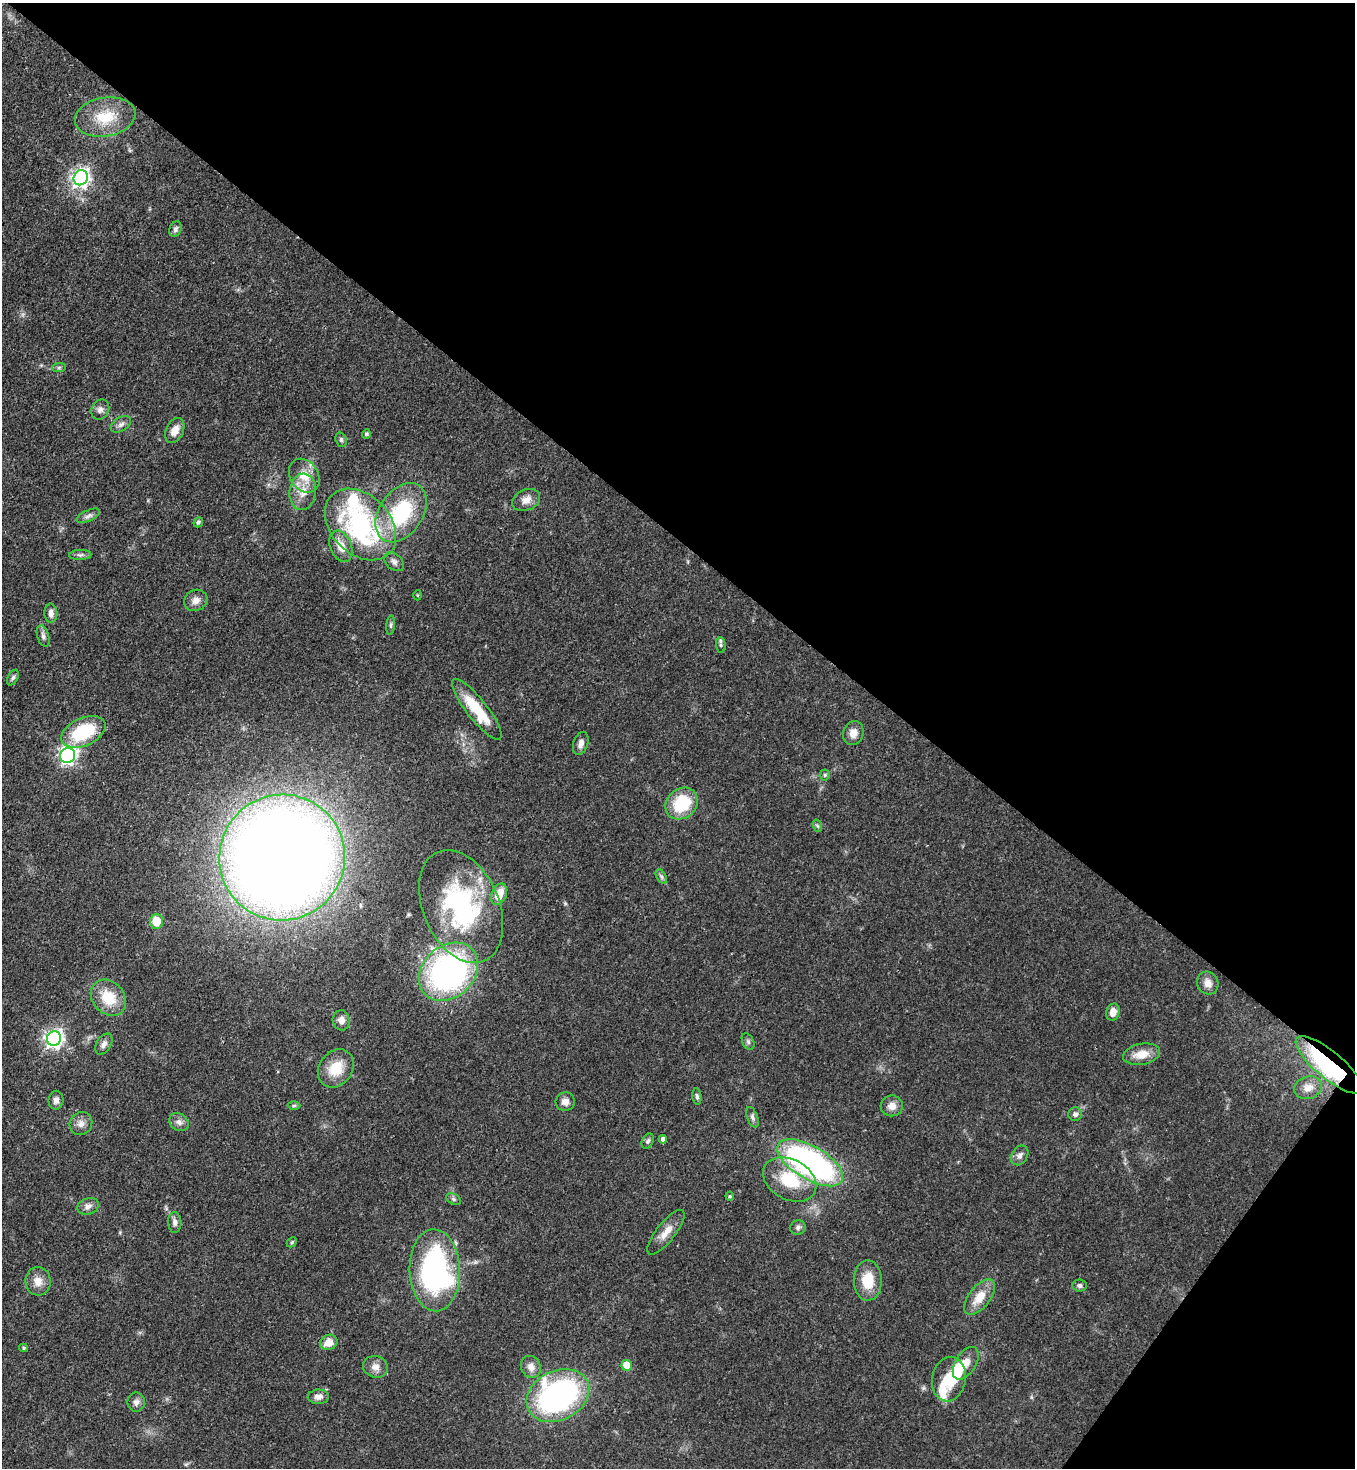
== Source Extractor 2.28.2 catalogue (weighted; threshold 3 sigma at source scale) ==
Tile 8 of 4 x 4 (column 4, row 2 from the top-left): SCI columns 4423-5775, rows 2990-4455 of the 6000 x 5978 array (HDU 1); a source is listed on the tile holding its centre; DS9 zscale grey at full resolution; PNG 1357 x 1470 px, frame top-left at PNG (2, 3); each listed source drawn as its Kron ellipse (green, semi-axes under 4 px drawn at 4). Shown black and unused: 40% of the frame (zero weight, under 3 of 4 exposures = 7% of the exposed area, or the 3 px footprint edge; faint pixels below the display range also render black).
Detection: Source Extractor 2.28.2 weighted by HDU 2 'WHT'; one run over the whole footprint, this tile lists its part. Background 0.0729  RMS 0.004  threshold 0.018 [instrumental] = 3 sigma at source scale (4.5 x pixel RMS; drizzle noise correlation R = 1.50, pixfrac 1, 0.05/0.05 arcsec/px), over >= 5 px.
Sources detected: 94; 1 inside a brighter object's white glare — neither listed nor drawn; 6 inside a brighter listed object's ellipse — not listed separately; the other 87 listed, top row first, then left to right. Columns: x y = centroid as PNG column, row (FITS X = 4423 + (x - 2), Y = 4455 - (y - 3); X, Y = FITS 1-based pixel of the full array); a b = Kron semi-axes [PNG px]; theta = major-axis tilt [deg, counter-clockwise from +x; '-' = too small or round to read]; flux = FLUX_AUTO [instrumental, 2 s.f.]
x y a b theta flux
105 117 30 19 10 14
81 178 8 7 - 170
175 229 8 6 67 1.1
59 367 7 4 1 0.73
100 410 10 8 58 1.8
121 424 11 7 32 1.6
175 431 13 8 63 3.8
366 434 5 4 - 0.79
341 440 7 5 -70 0.84
304 476 18 14 -57 7.6
303 492 18 13 83 6
526 500 14 10 23 3.5
401 513 32 21 55 33
88 516 13 5 24 1.5
198 522 5 4 - 0.82
360 524 41 29 -45 62
341 546 16 10 -68 5
80 555 11 5 3 1.2
394 562 11 7 -43 1.7
418 595 5 3 - 0.39
196 600 12 10 29 2.8
51 613 9 6 -86 2
391 625 9 4 85 0.85
43 636 11 5 -73 1.4
721 645 8 5 -85 0.93
13 677 8 5 62 0.86
477 709 38 10 -52 16
83 732 23 14 24 24
853 733 12 10 76 3.6
581 743 12 7 73 2.2
68 755 8 7 - 130
825 775 5 5 - 0.62
682 804 17 14 42 19
818 826 6 4 -70 0.64
282 858 63 62 - 890
661 876 8 4 -59 0.94
499 894 11 7 66 7.4
461 906 59 38 -67 66
157 921 7 6 - 7.9
448 972 33 25 43 110
1208 983 11 10 - 2.9
108 998 20 15 -48 11
1113 1012 8 6 72 3.5
341 1020 10 8 -78 2.5
54 1038 7 7 - 170
748 1041 9 5 -64 0.97
104 1044 11 7 59 1.9
1142 1054 18 10 11 6
1329 1065 41 13 -40 62
336 1068 20 16 54 10
1308 1088 14 11 17 4.1
697 1096 8 4 -84 0.91
56 1100 9 7 86 2
565 1102 9 9 - 2.7
294 1105 6 4 1 0.65
892 1106 11 10 - 3.1
1075 1114 7 6 - 1.5
752 1117 11 5 -70 1.2
179 1122 10 8 -37 2
81 1124 12 11 - 2.9
663 1139 4 4 - 1.5
648 1141 8 5 60 1
1020 1155 10 8 58 1.8
810 1163 37 16 -30 120
790 1179 28 20 -28 18
730 1196 4 4 - 0.47
453 1199 8 5 -27 0.92
88 1206 11 8 19 2
175 1222 10 6 -89 1.8
798 1227 8 7 - 1.3
666 1232 27 9 52 5
292 1242 6 4 46 0.61
435 1270 41 25 -88 91
868 1280 20 14 -90 10
38 1281 14 12 -84 4.1
1080 1286 7 6 - 1.1
980 1297 21 10 52 7.6
329 1342 9 7 25 5.1
24 1348 4 4 - 0.56
966 1363 18 10 58 4.7
627 1365 5 5 - 9.5
375 1367 13 10 -18 3
531 1367 11 9 -63 2.8
949 1379 22 17 79 12
558 1396 33 24 27 100
318 1397 10 7 2 2.2
136 1402 10 8 90 1.9
Overlapping masked pixels (flux is a lower limit): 1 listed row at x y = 1329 1065